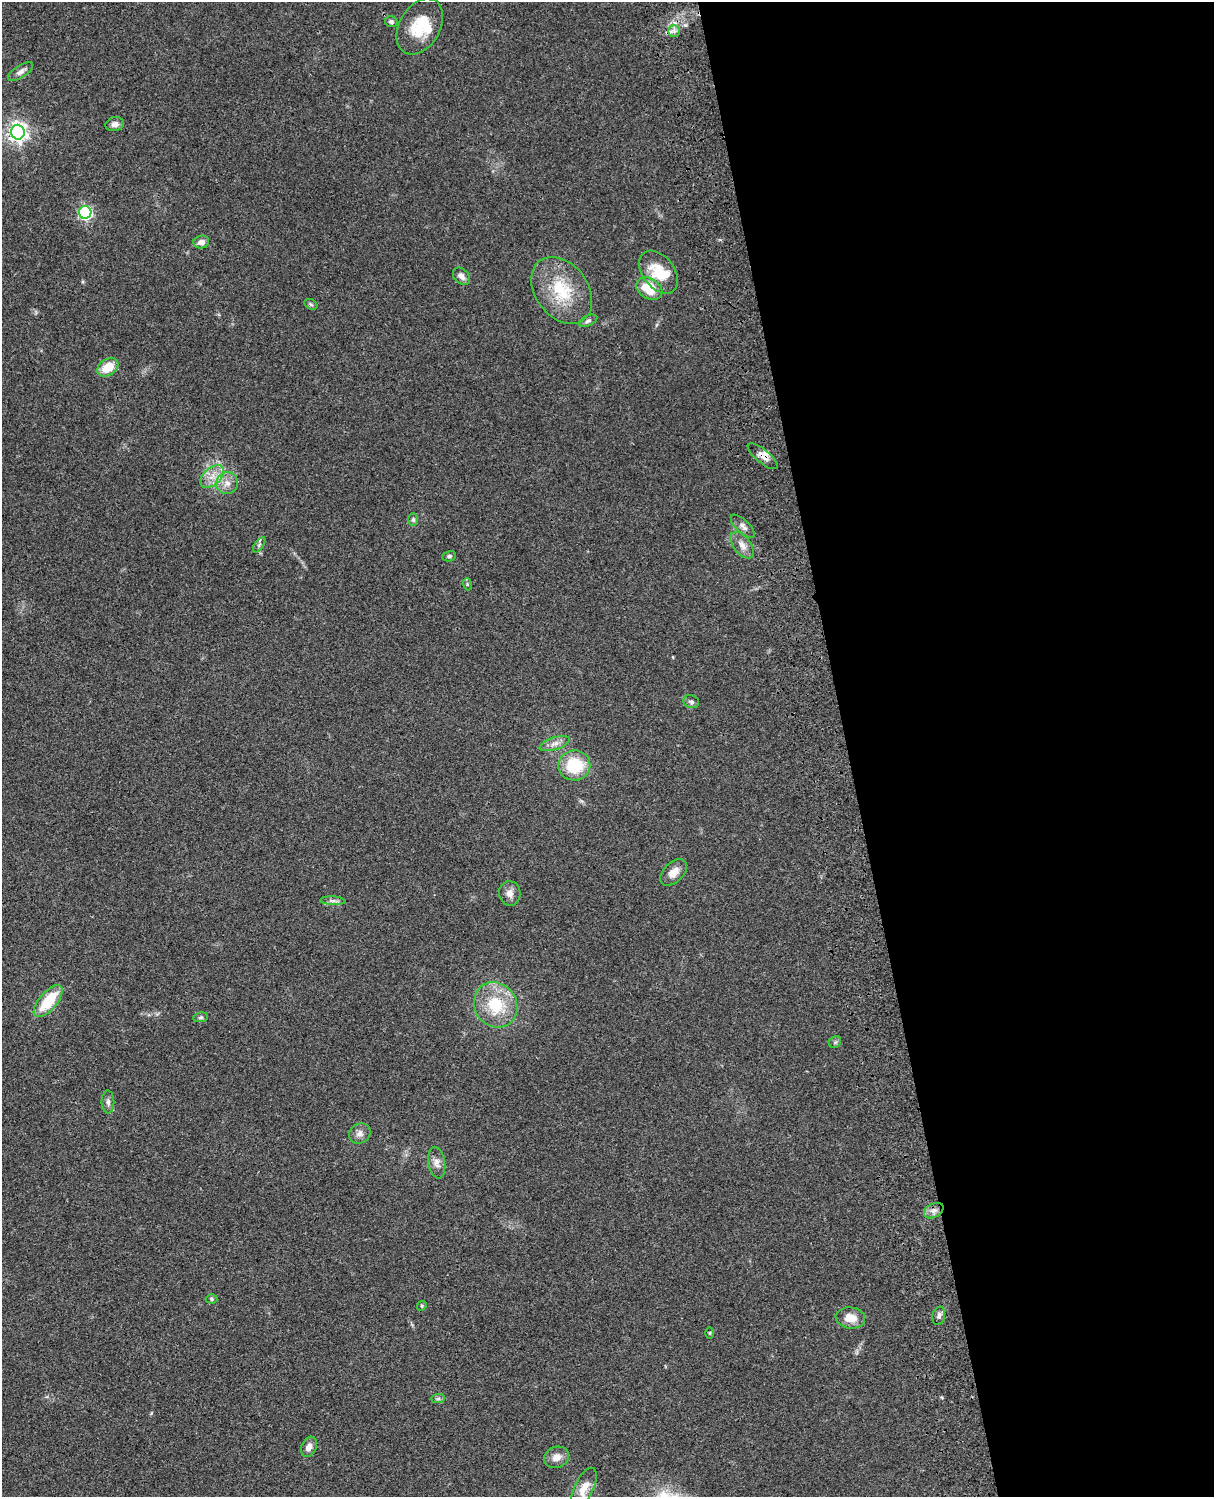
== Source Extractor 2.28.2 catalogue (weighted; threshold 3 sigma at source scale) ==
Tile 8 of 4 x 3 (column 4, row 2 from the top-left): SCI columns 3755-4966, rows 1772-3266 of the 5085 x 4925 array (HDU 1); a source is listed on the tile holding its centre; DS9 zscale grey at full resolution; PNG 1216 x 1499 px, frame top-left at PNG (2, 2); each listed source drawn as its Kron ellipse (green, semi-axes under 4 px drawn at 4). Shown black and unused: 30% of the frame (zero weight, under 3 of 4 exposures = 6% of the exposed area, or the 3 px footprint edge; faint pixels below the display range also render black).
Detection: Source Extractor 2.28.2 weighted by HDU 2 'WHT'; one run over the whole footprint, this tile lists its part. Background 0.0895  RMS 0.0062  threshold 0.0278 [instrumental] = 3 sigma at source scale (4.5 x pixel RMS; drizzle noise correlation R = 1.50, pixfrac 1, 0.05/0.05 arcsec/px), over >= 5 px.
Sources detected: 50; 1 inside a brighter object's white glare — neither listed nor drawn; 2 inside a brighter listed object's ellipse — not listed separately; the other 47 listed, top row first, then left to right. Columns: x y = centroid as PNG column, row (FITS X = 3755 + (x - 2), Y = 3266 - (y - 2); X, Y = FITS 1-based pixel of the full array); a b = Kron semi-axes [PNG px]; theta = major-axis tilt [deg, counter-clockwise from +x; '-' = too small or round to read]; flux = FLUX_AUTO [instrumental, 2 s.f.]
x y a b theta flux
391 22 6 5 - 1.5
420 26 30 20 59 21
674 31 6 6 - 1.9
20 72 14 6 33 2.7
115 124 9 7 14 2.9
18 132 7 7 - 320
85 212 6 6 - 100
201 242 8 6 14 3.4
659 272 24 16 -51 17
461 276 10 7 -46 3.2
649 289 14 10 -30 16
562 290 37 26 -53 30
311 304 7 5 -31 1.1
588 321 10 5 24 1.5
108 367 11 8 32 13
763 456 19 6 -40 4.1
212 476 14 8 41 6.5
227 483 11 10 - 5.2
413 520 6 5 - 1.3
743 526 15 6 -44 3
259 545 9 4 55 1.3
742 545 15 8 -53 4.8
449 556 7 5 11 1.3
467 584 6 4 -72 0.77
691 702 8 6 -16 1.8
555 744 16 6 19 3.7
574 765 16 15 - 25
673 872 16 9 45 6
510 893 12 10 -84 3.9
333 901 12 4 -3 2
48 1001 19 9 50 22
496 1005 23 21 -56 27
201 1017 7 5 7 1.1
835 1042 6 5 - 1.1
108 1102 11 6 -90 2.2
360 1133 11 9 31 3.2
437 1163 16 8 -81 4
934 1211 10 6 29 3.4
211 1299 6 4 -2 0.98
422 1306 5 4 - 0.78
939 1316 9 6 76 2.3
850 1318 15 10 -9 7.5
710 1333 6 4 -90 0.69
438 1399 7 4 1 1.2
309 1447 10 7 67 3.6
557 1457 12 10 22 5.1
584 1489 22 9 65 7.3
Overlapping masked pixels (flux is a lower limit): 1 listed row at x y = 763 456